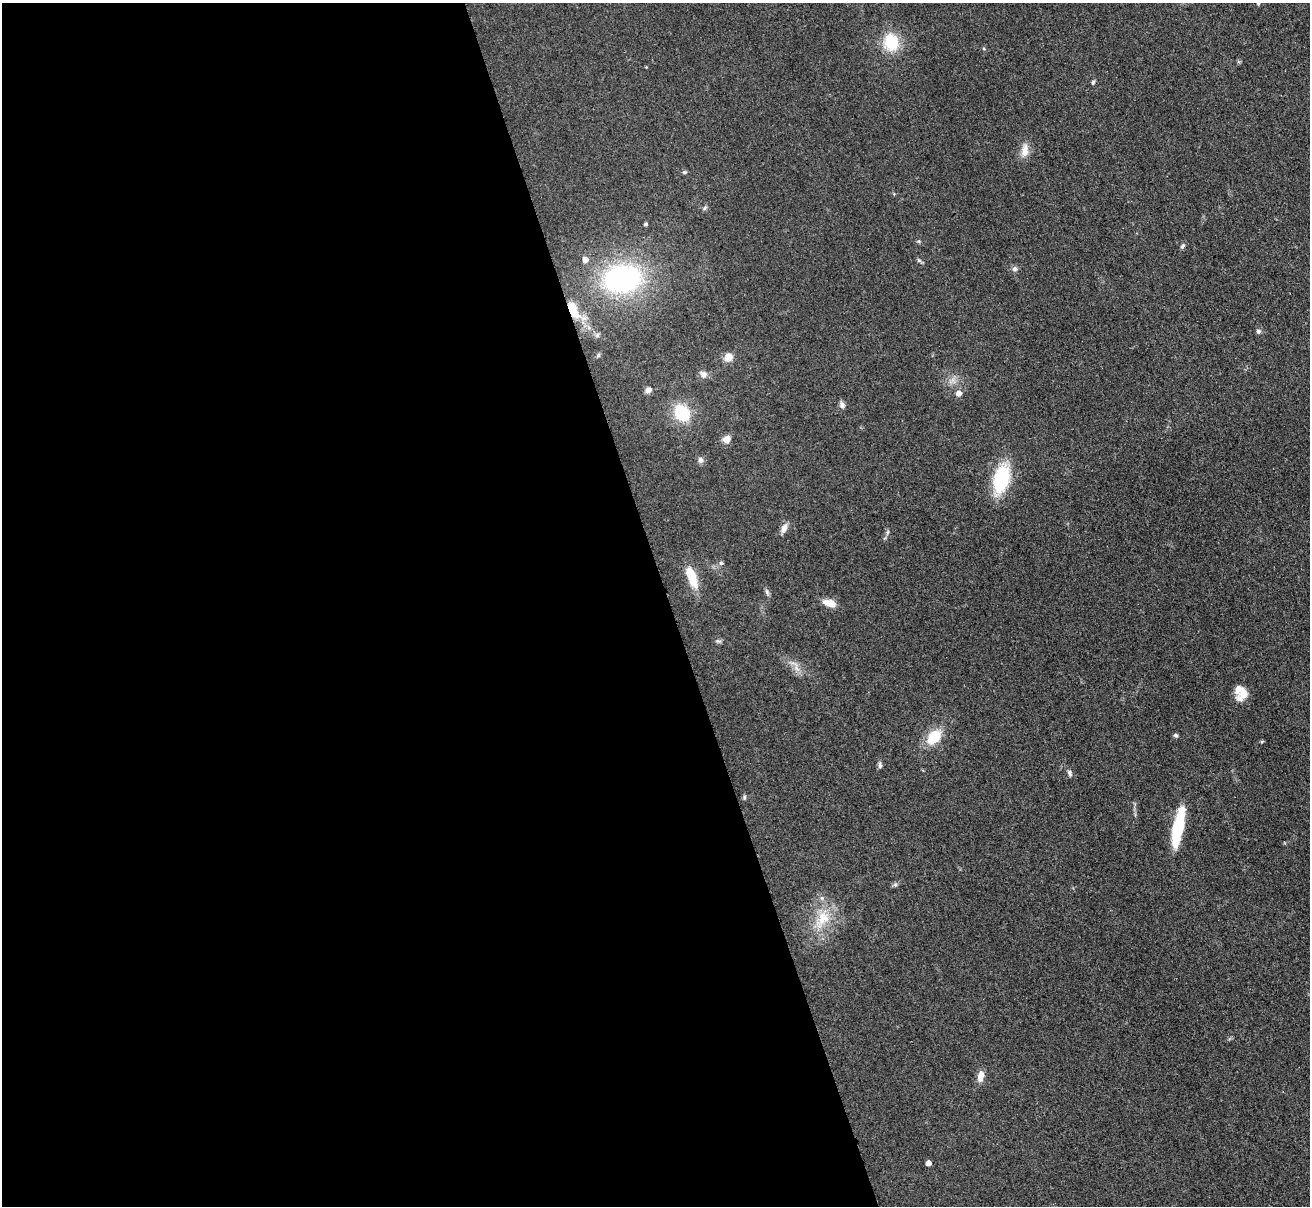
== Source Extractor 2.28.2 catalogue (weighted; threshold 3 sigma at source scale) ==
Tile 9 of 4 x 4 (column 1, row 3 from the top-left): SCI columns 15-1322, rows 1482-2685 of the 5263 x 5247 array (HDU 1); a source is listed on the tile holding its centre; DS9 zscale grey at full resolution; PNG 1312 x 1208 px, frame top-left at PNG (2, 3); no overlay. Shown black and unused: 51% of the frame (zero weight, under 3 of 4 exposures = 2% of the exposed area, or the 3 px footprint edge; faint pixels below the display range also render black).
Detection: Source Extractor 2.28.2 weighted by HDU 2 'WHT'; one run over the whole footprint, this tile lists its part. Background 0.0543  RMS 0.0056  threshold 0.0253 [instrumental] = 3 sigma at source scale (4.5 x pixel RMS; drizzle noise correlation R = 1.50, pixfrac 1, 0.05/0.05 arcsec/px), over >= 5 px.
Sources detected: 45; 2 inside a brighter listed object's ellipse — not listed separately; the other 43 listed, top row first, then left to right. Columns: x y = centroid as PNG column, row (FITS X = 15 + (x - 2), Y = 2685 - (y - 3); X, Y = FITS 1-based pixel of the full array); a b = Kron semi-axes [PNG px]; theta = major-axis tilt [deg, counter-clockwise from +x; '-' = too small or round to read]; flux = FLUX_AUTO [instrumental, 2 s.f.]
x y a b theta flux
1258 4 4 4 - 0.55
891 42 16 14 -83 22
1093 82 6 4 73 0.99
1025 150 19 10 86 5.7
684 172 6 5 - 0.87
705 208 7 5 58 1
646 224 4 4 - 0.96
1182 246 8 5 51 1.2
585 260 5 5 - 3.6
919 260 7 5 -44 1
1015 269 7 7 - 1.7
622 279 35 25 9 100
572 309 13 7 -64 15
1258 331 7 6 - 1.3
728 357 9 8 - 5.3
703 374 10 9 - 2.7
648 390 8 7 - 2.4
959 393 6 5 - 3.8
842 405 8 6 -72 2.1
682 413 17 13 -52 24
727 439 9 8 - 4.3
700 460 8 7 - 2
1001 479 24 12 75 46
784 528 13 7 68 3.5
887 532 8 4 81 1.1
721 563 6 6 - 1
692 578 27 10 -70 14
767 592 10 5 -72 1.4
829 603 15 8 -17 6.5
718 641 8 5 -25 1.2
795 666 23 8 -53 5
1244 694 13 10 76 5.1
1176 735 5 5 - 1.1
934 737 20 13 49 14
1262 741 6 3 19 0.56
880 765 10 5 -84 1.4
1070 773 9 6 -76 1.6
744 797 7 4 -83 1
1178 826 38 9 79 32
895 885 7 4 19 1
822 919 32 16 62 18
981 1076 13 7 76 4.6
928 1163 5 4 - 3.5
Overlapping masked pixels (flux is a lower limit): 1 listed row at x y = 572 309